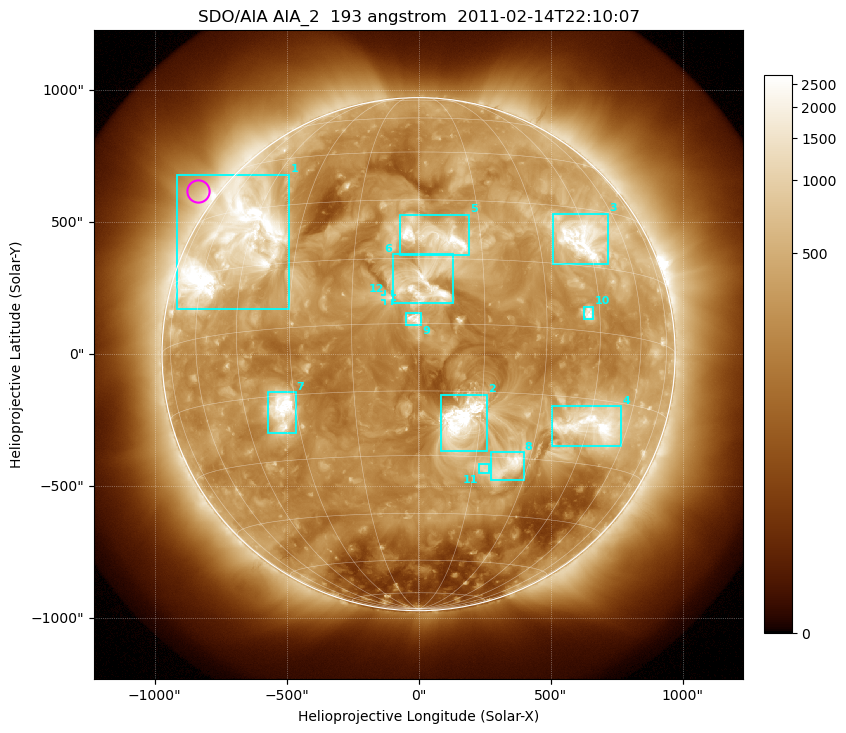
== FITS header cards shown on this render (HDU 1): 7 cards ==
TELESCOP= 'SDO/AIA'
INSTRUME= 'AIA_2'
WAVELNTH=                  193
WAVEUNIT= 'angstrom'
DATE-OBS= '2011-02-14T22:10:07.84'
CTYPE1  = 'HPLN-TAN'
CTYPE2  = 'HPLT-TAN'

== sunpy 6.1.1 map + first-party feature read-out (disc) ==
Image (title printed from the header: SDO/AIA AIA_2  193 angstrom  2011-02-14T22:10:07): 1024 x 1024 px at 2.4 arcsec/px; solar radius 972 arcsec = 405 px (full disc in frame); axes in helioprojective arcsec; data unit not stated in the header (colour bar unlabelled)
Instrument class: DISC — disc imager (sunpy class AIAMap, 193 A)
Bright regions (active regions / flare kernels): reference = the median radial profile (limb darkening/brightening removed); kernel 9 px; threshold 5 sigma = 694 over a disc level ~282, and >= 1.15x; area >= 12 px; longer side >= 10 px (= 24 arcsec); searched inside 0.97 R_sun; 12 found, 12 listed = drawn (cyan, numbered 1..; 1 of them under ~33 arcsec drawn as corner ticks so the feature stays visible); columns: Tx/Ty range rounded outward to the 5 arcsec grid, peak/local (2 s.f.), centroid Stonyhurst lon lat
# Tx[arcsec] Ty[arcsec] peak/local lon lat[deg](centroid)
1 -920..-490 170..680 12 -50 +22
2 85..260 -370..-150 21 +10 -22
3 505..720 340..535 13 +43 +22
4 505..770 -350..-195 14 +46 -21
5 -75..195 375..530 11 +4 +20
6 -95..130 190..380 11 +2 +9
7 -570..-465 -300..-145 11 -34 -18
8 270..400 -475..-370 6.6 +24 -32
9 -50..10 110..155 9.9 -1 +1
10 625..665 130..180 7.6 +42 +4
11 230..270 -450..-415 3.9 +18 -33
12 -130..-100 205..225 4.8 -7 +6
Off-limb structures (1.02-1.3 R_sun): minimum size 162 px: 3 found; the strongest spans PA ~30..80 deg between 1.02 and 1.3 R_sun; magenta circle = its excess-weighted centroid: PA ~55 deg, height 1.07 R_sun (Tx ~-835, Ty ~620 arcsec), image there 1.6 x the reference